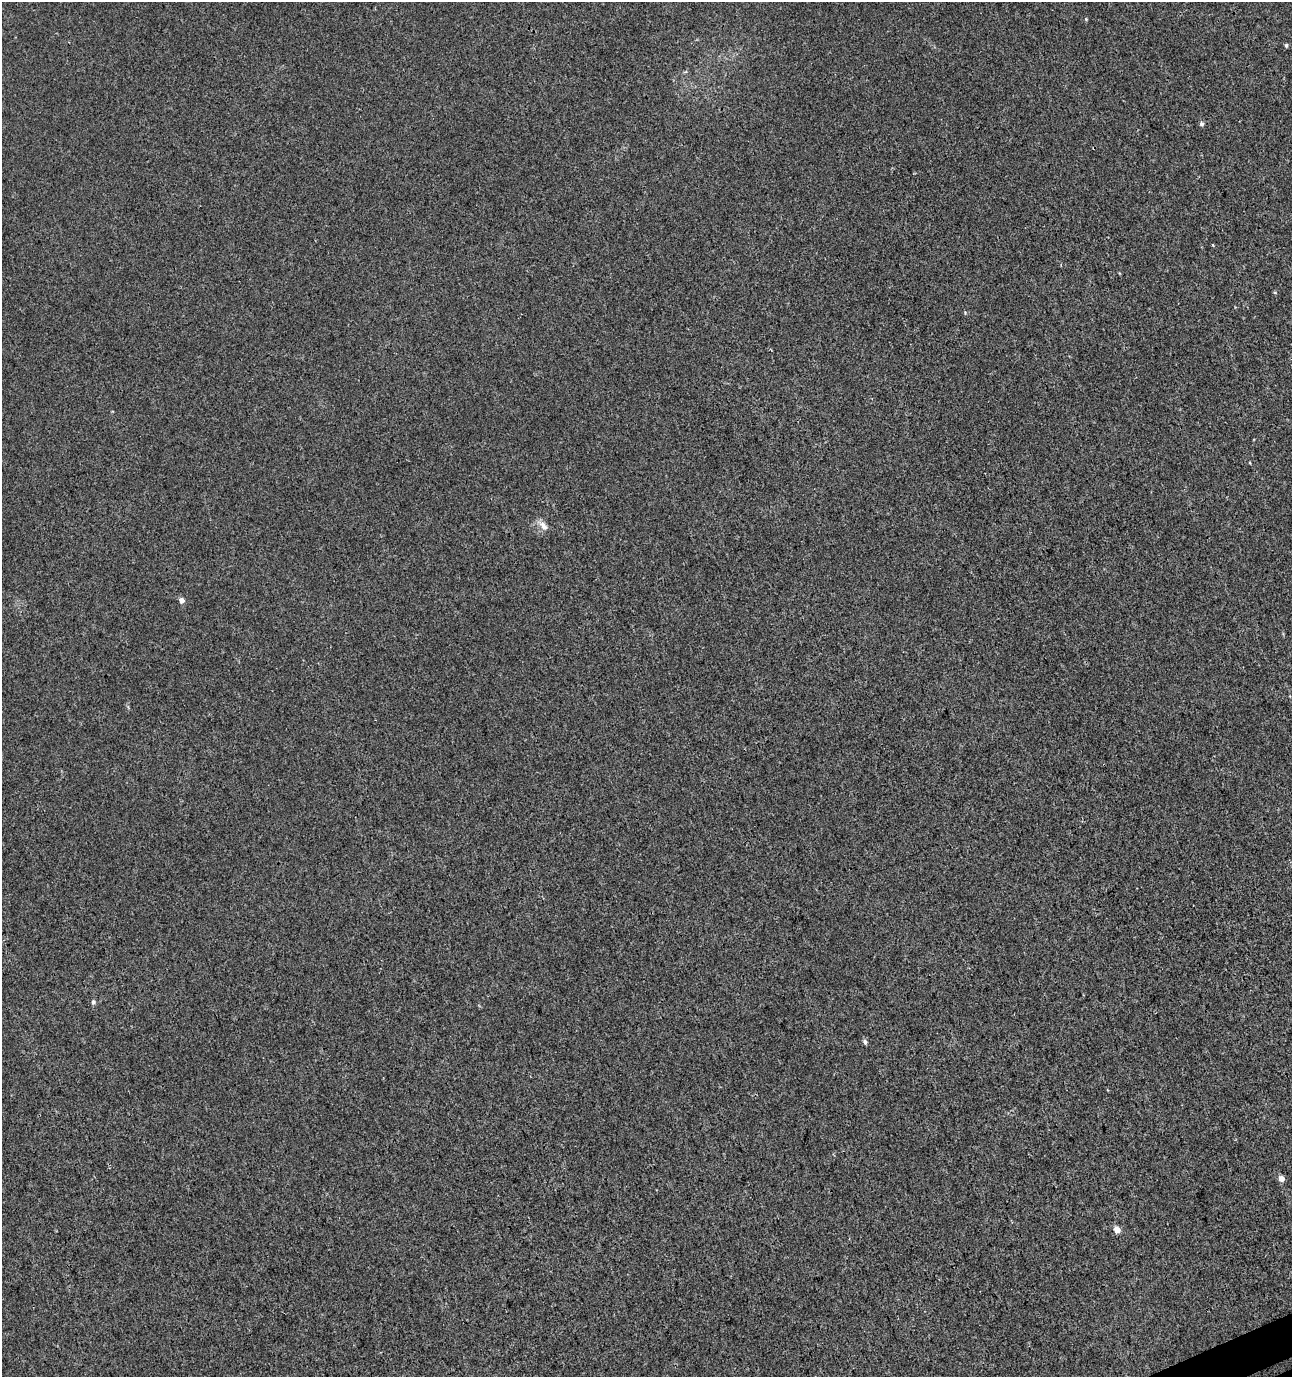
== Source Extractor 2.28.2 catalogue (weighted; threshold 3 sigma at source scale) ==
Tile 6 of 4 x 4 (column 2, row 2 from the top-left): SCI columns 1443-2732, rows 2795-4169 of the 5412 x 5593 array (HDU 1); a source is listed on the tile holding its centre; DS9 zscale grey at full resolution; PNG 1294 x 1379 px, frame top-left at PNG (2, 2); no overlay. Shown black and unused: <1% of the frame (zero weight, under 3 of 4 exposures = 4% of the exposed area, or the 3 px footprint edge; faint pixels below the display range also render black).
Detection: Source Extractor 2.28.2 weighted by HDU 2 'WHT'; one run over the whole footprint, this tile lists its part. Background 0.00131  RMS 0.0027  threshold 0.0123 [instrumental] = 3 sigma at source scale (4.5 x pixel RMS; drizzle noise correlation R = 1.50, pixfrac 1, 0.0396/0.0396 arcsec/px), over >= 5 px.
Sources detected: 9; all 9 listed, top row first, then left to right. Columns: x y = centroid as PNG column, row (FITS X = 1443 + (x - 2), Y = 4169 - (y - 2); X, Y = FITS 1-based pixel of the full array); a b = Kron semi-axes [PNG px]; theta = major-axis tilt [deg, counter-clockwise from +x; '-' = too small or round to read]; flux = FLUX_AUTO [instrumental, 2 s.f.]
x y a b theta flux
1086 19 4 4 - 0.22
1286 45 5 4 - 0.41
1202 124 5 5 - 0.68
543 526 15 8 -49 1.8
182 600 5 5 - 1.5
93 1002 6 5 - 0.62
865 1042 7 5 -64 0.64
1281 1179 6 5 - 1.7
1117 1230 6 5 - 2.8